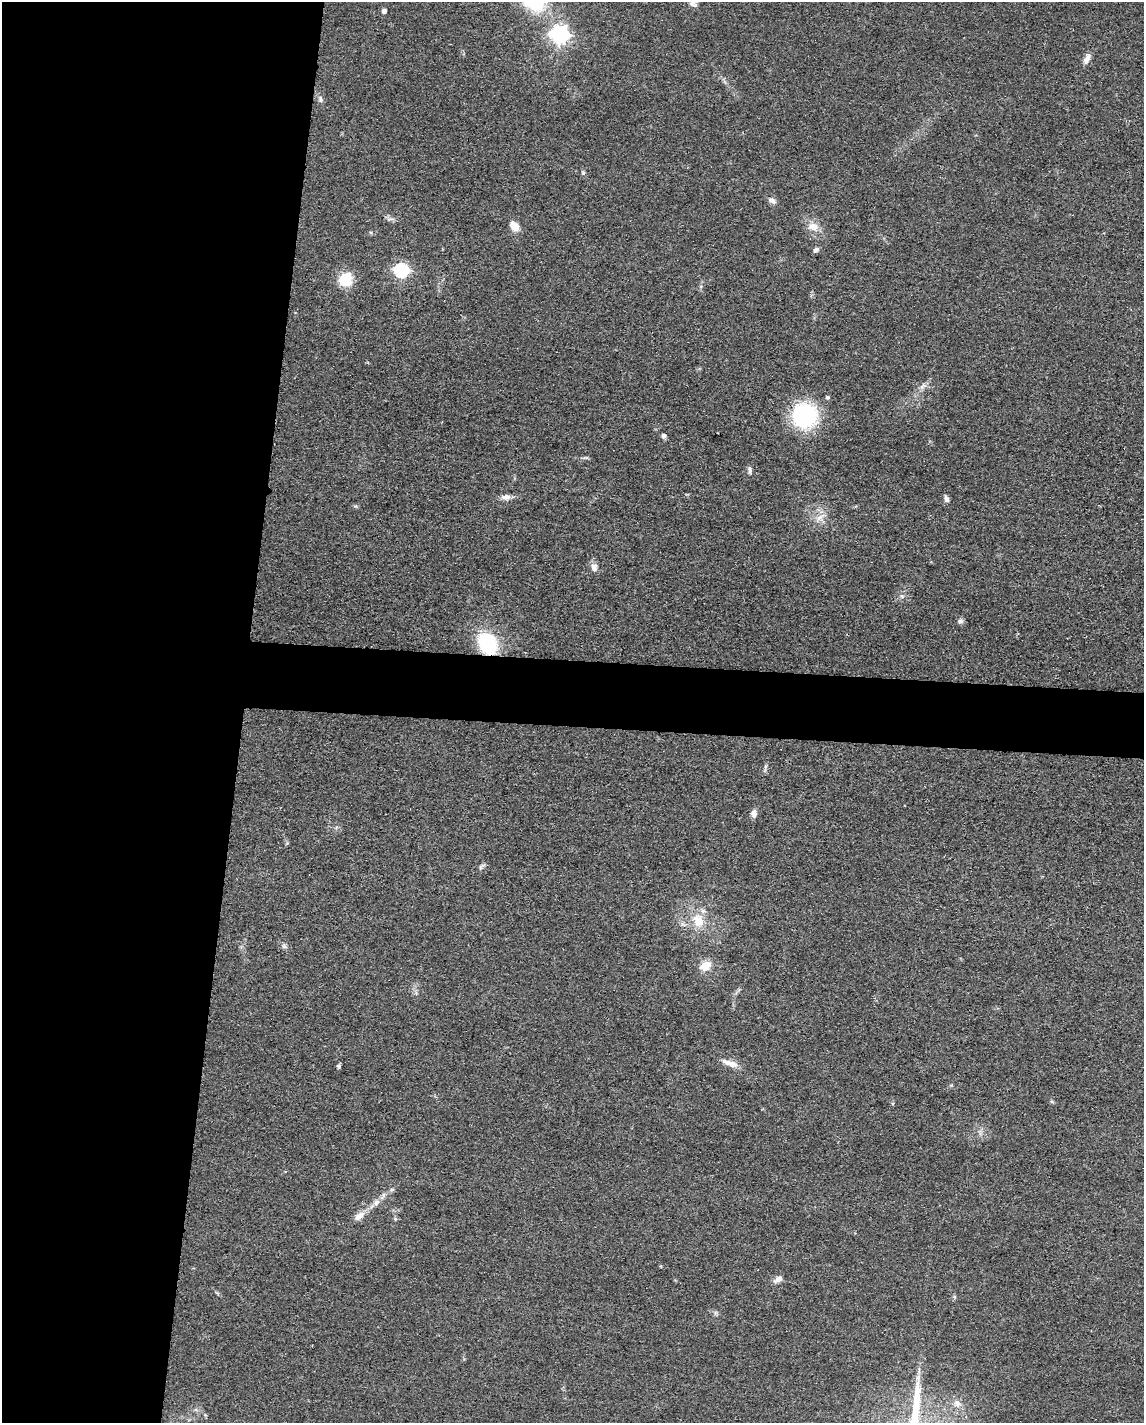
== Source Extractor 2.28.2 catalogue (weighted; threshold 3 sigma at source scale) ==
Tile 5 of 4 x 3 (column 1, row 2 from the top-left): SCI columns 4-1145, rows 1645-3065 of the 4577 x 4600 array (HDU 1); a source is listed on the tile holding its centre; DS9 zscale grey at full resolution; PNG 1146 x 1425 px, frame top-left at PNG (2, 2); no overlay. Shown black and unused: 25% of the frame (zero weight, under 3 of 4 exposures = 1% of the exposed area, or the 3 px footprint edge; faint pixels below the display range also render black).
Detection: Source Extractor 2.28.2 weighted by HDU 2 'WHT'; one run over the whole footprint, this tile lists its part. Background 0.049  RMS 0.0063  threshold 0.0284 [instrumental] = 3 sigma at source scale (4.5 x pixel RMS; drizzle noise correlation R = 1.50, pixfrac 1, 0.05/0.05 arcsec/px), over >= 5 px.
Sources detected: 35; all 35 listed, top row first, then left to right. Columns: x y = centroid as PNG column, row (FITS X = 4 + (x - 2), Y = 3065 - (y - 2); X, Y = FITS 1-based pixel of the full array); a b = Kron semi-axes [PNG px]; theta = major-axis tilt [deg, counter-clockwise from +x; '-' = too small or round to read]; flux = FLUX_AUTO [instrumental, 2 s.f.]
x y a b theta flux
693 3 12 8 -42 2.9
384 11 6 5 - 1.8
560 34 7 7 - 250
1087 59 13 7 65 3.7
320 99 10 4 -79 1.5
583 173 5 5 - 0.85
772 200 11 6 -23 2.4
514 226 11 8 -51 6.3
813 227 14 12 -14 6.1
816 250 7 6 - 1.7
401 270 7 6 - 110
345 279 16 14 66 15
923 386 11 4 51 2.3
828 397 5 4 - 1.1
804 415 17 16 - 92
664 436 6 5 - 1.9
750 470 11 4 -83 1.6
506 497 13 7 5 3.2
946 498 9 5 -75 2
819 517 12 6 41 3.7
594 567 11 9 -71 3.2
960 621 8 5 -9 1.6
487 643 22 16 -58 43
765 767 7 4 71 1.2
754 813 9 7 87 2.8
698 921 20 15 -60 13
284 946 7 6 - 1.4
706 966 13 9 36 8.5
732 1064 22 7 -16 5.7
338 1066 6 5 - 0.92
376 1202 10 7 31 3.2
359 1216 16 8 39 5
395 1219 6 4 72 0.8
778 1279 11 7 34 3.2
957 1404 10 9 - 3.6
Overlapping masked pixels (flux is a lower limit): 1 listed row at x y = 487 643
Isophote crosses this tile's border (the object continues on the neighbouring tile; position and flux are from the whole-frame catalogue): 1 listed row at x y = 693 3